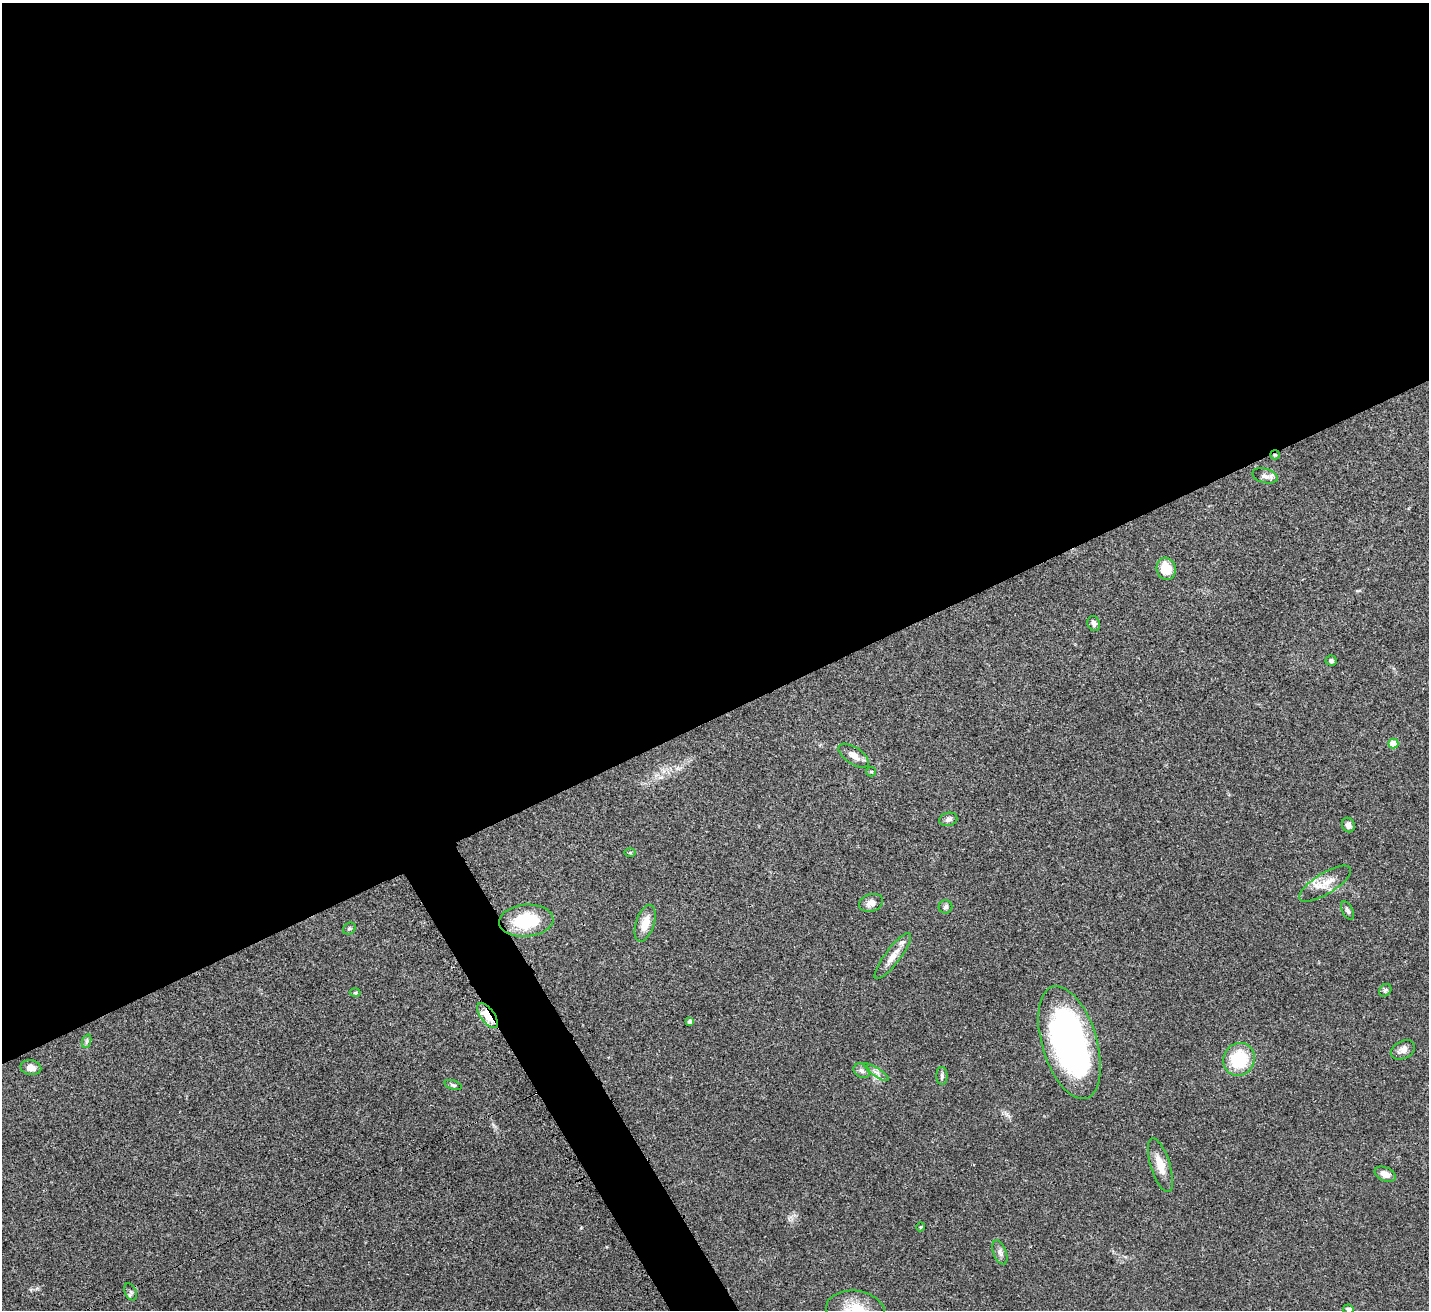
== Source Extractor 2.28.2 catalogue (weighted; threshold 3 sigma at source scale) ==
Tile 2 of 4 x 4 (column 2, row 1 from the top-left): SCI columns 1474-2900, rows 4147-5454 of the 5797 x 5807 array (HDU 1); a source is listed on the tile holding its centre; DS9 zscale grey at full resolution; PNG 1431 x 1312 px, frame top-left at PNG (2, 3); each listed source drawn as its Kron ellipse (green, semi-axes under 4 px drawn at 4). Shown black and unused: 57% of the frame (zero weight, under 3 of 4 exposures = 5% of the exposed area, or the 3 px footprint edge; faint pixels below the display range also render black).
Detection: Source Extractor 2.28.2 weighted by HDU 2 'WHT'; one run over the whole footprint, this tile lists its part. Background 0.0412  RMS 0.0047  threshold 0.0213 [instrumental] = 3 sigma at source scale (4.5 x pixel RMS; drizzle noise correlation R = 1.50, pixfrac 1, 0.05/0.05 arcsec/px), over >= 5 px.
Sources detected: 40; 1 inside a brighter listed object's ellipse — not listed separately; the other 39 listed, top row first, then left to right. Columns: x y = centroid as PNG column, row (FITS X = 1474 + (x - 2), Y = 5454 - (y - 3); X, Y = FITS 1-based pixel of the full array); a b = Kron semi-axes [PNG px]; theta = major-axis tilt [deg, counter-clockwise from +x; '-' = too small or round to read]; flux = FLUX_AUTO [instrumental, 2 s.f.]
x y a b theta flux
1275 455 5 4 - 0.57
1265 476 13 7 -16 2.5
1166 569 11 9 -72 9.4
1094 624 8 6 -67 1.6
1331 661 5 5 - 1.1
1393 744 5 5 - 8.5
854 756 17 8 -34 3.6
871 772 5 4 - 0.54
948 819 9 6 13 1.5
1348 825 7 6 - 1.9
630 853 6 4 1 0.5
1325 884 30 10 32 7.3
871 903 12 8 17 3
945 907 7 6 - 1.1
1347 910 10 5 -62 1.2
526 921 27 16 4 24
645 923 19 9 72 6.5
349 929 7 5 32 0.87
893 956 28 7 53 5.1
1385 990 7 5 46 1
355 993 5 3 - 0.48
487 1016 15 7 -53 16
690 1021 4 4 - 1.5
87 1041 7 4 71 0.94
1069 1043 58 27 -73 150
1403 1050 13 9 25 2.9
1239 1059 17 15 57 23
31 1068 10 7 -12 3.1
862 1071 9 6 -32 1.5
876 1072 14 3 -33 1.7
942 1076 9 5 -89 1.1
453 1085 9 4 -18 0.87
1160 1165 28 9 -72 6.6
1385 1174 11 6 -23 3.4
921 1227 4 3 - 0.68
1000 1252 13 6 -68 1.9
131 1292 9 5 -65 1.2
1348 1309 5 4 - 1.6
856 1310 29 19 -9 14
Overlapping masked pixels (flux is a lower limit): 2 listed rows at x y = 1275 455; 487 1016
Isophote crosses this tile's border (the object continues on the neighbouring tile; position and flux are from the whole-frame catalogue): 2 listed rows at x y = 1348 1309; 856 1310